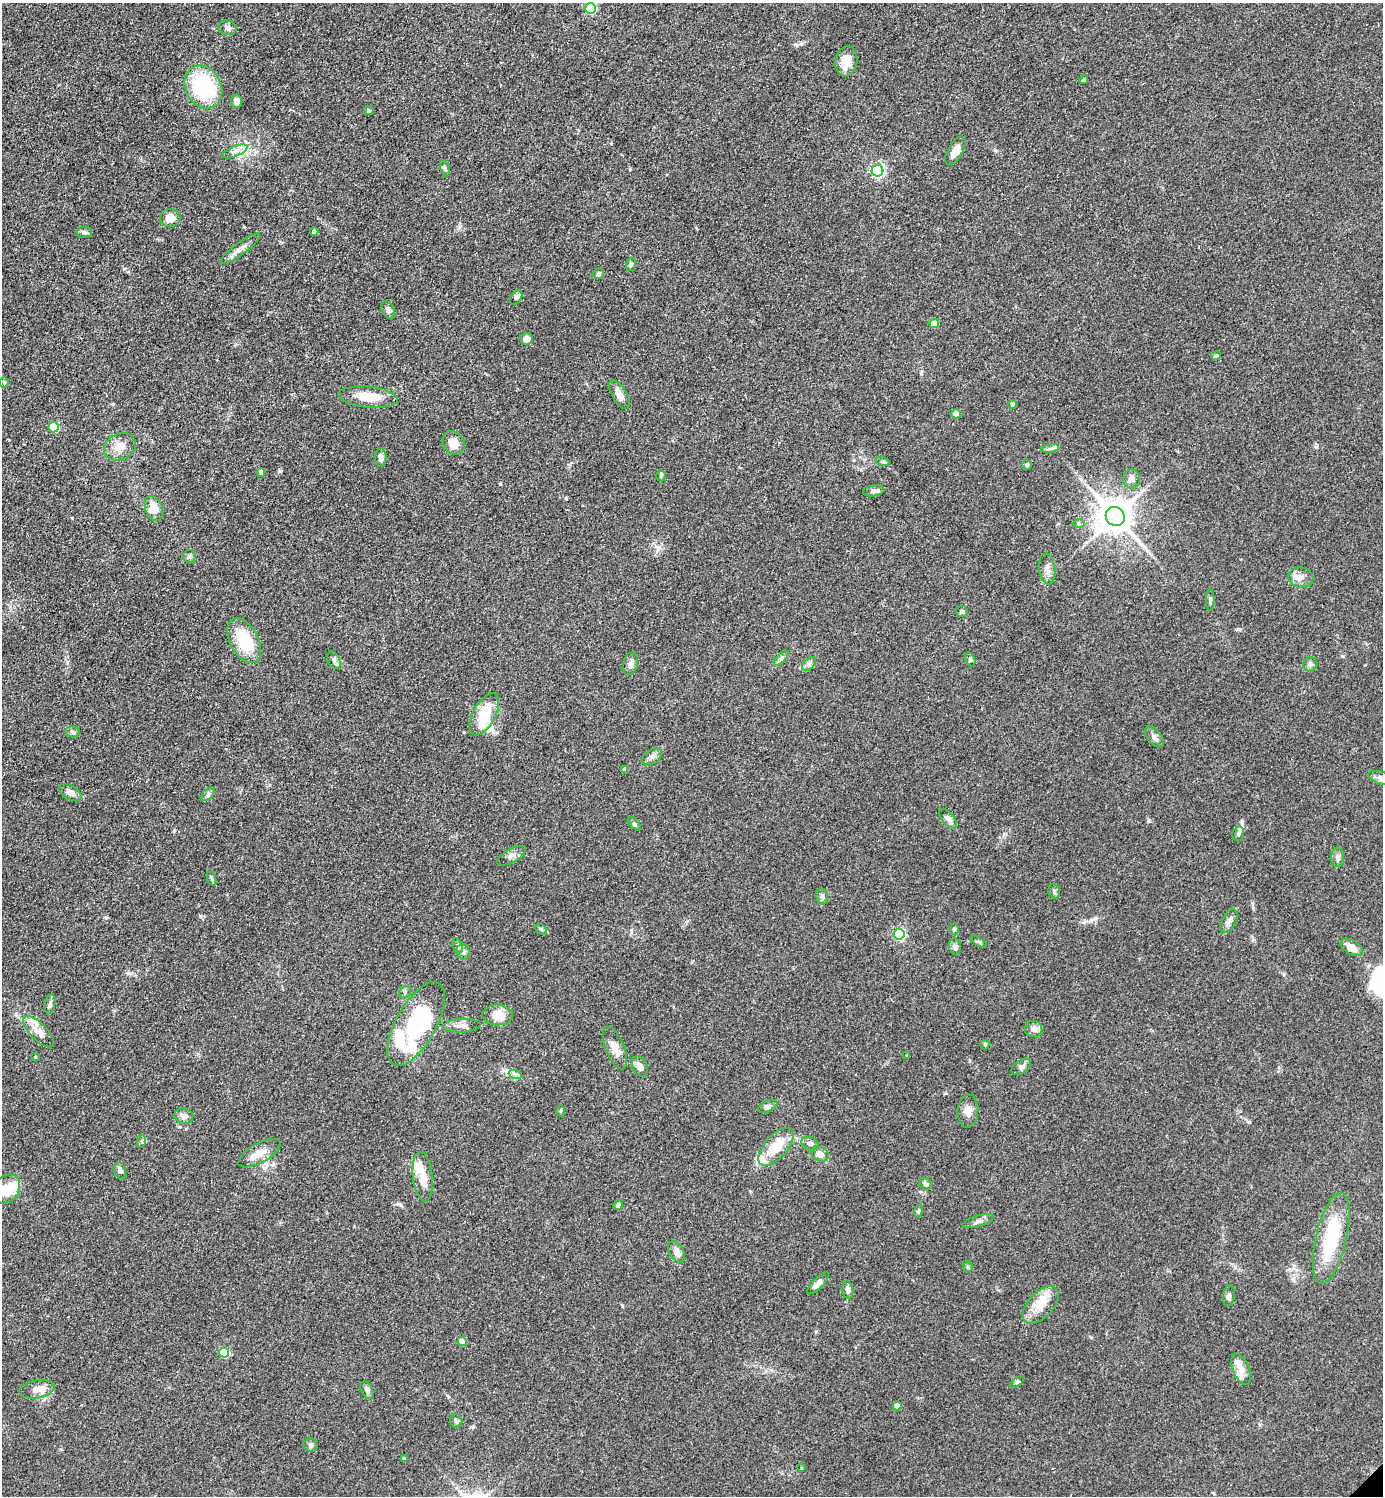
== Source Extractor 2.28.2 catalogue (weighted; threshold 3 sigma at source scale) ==
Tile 11 of 4 x 4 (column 3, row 3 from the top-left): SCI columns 3062-4442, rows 1497-2990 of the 5980 x 5982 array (HDU 1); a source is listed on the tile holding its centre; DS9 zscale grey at full resolution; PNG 1385 x 1498 px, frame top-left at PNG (2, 3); each listed source drawn as its Kron ellipse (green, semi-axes under 4 px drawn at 4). Shown black and unused: <1% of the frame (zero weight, under 3 of 4 exposures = <1% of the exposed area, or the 3 px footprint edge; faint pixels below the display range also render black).
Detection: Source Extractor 2.28.2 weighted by HDU 2 'WHT'; one run over the whole footprint, this tile lists its part. Background 0.0863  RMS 0.0063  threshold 0.0286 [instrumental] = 3 sigma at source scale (4.5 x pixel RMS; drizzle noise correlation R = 1.50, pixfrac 1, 0.05/0.05 arcsec/px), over >= 5 px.
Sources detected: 136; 4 inside a brighter object's white glare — neither listed nor drawn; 6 inside a brighter listed object's ellipse — not listed separately; the other 126 listed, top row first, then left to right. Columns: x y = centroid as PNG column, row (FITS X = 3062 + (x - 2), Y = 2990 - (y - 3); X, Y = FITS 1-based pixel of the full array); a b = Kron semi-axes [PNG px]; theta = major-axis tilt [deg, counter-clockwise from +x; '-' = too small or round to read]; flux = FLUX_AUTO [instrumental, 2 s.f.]
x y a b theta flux
591 9 5 5 - 48
227 28 9 7 -14 2.5
846 61 15 11 80 8.1
1084 80 4 4 - 0.79
203 87 22 18 -62 49
236 101 6 5 - 3.4
369 111 5 4 - 0.87
235 151 13 5 22 3.4
955 151 16 7 60 6.9
445 168 8 4 -72 1.2
878 171 6 6 - 120
170 218 10 9 - 8.6
84 232 8 5 0 1.4
314 232 4 4 - 2.5
240 249 24 6 36 4.5
631 264 7 5 73 1.1
599 274 5 5 - 1.1
516 297 8 5 53 1.3
388 310 9 6 -64 2.2
934 324 4 4 - 11
527 339 6 6 - 4.6
1216 356 5 3 - 1.1
4 383 5 4 - 0.95
619 394 16 7 -60 5.9
368 397 30 10 -6 14
1013 404 4 4 - 2
956 414 4 4 - 7.7
54 427 5 5 - 29
454 443 12 10 -56 7.5
120 447 16 13 26 6.7
1050 448 9 4 10 1.6
381 458 9 5 -89 3
883 462 7 4 -19 1.1
1027 465 5 4 - 1.3
261 472 4 4 - 2.7
661 476 5 5 - 0.85
1131 479 9 8 - 3.2
874 491 11 5 7 2.4
154 508 12 8 -71 9.1
1115 516 10 9 - 1500
1079 523 6 4 -2 0.96
189 556 6 6 - 1.4
1047 569 15 8 -83 3.8
1301 577 12 10 -9 4.7
1210 600 10 4 90 1.2
962 611 6 5 - 1.5
244 641 24 14 -62 27
781 658 9 3 46 1.5
970 659 7 4 -65 1.1
334 660 9 6 -64 2
630 664 11 7 74 2.7
809 664 8 5 45 1.8
1310 664 7 7 - 1.7
484 714 23 11 62 17
73 732 7 5 -18 1.5
1154 737 12 6 -49 2.5
652 757 11 7 32 2.5
625 769 4 4 - 2
1381 778 13 6 -18 2.4
70 792 12 7 -29 3.5
208 794 8 4 45 1.4
948 819 12 5 -49 2.3
634 824 8 3 -45 0.9
1238 834 7 5 74 1.6
511 856 16 7 29 3.1
1338 857 10 6 89 2.4
212 879 7 4 -71 1
1054 891 7 5 -76 1.4
822 896 8 6 -75 1.6
1229 921 13 7 62 2.7
541 929 6 5 - 1.1
954 929 5 4 - 1.1
899 934 5 5 - 67
979 942 9 4 -30 1
458 946 7 5 -71 1.3
955 946 8 6 -75 1.7
1352 947 12 7 -31 5.6
463 952 7 6 - 2.4
405 992 6 5 - 1.2
50 1004 10 5 79 1.7
498 1015 15 10 -1 9.1
416 1024 47 20 61 52
462 1026 18 6 3 3.8
1034 1029 9 8 - 3.6
38 1032 20 8 -46 6.7
985 1045 5 4 - 0.8
615 1048 23 9 -68 6.5
907 1056 3 3 - 0.62
35 1057 3 3 - 0.59
640 1067 11 7 -61 3.7
1021 1067 11 6 36 2.5
515 1074 7 4 -19 1.4
768 1106 10 5 25 1.8
560 1111 5 3 - 0.72
968 1111 16 10 86 5
184 1116 9 7 -15 2.9
142 1141 6 4 72 1
810 1144 9 6 -20 2.1
776 1147 23 11 48 15
259 1153 23 9 29 7.8
820 1154 9 7 -27 4
120 1171 9 6 -70 2.7
423 1177 25 10 -84 10
925 1184 6 5 - 1.9
7 1189 15 12 52 13
618 1205 5 4 - 1.4
918 1211 6 4 70 0.82
978 1221 16 5 18 2.5
1331 1238 46 15 77 38
677 1252 11 7 -59 4.5
968 1267 5 5 - 0.89
818 1283 14 5 45 3
848 1290 9 5 -82 2
1229 1296 11 6 81 2.2
1041 1305 23 12 48 11
462 1342 4 4 - 9.7
224 1353 5 5 - 32
1241 1369 16 8 -68 6.6
1017 1382 8 4 36 1
37 1389 18 9 10 5.5
367 1390 9 6 -65 2.3
897 1406 4 4 - 6.6
456 1421 7 6 - 1.5
310 1445 7 7 - 1.6
404 1459 4 3 - 1.7
801 1468 3 3 - 0.55
Isophote crosses this tile's border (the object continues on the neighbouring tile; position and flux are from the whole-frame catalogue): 2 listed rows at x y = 1381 778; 7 1189
Unlisted compact peaks at least as high as the median listed source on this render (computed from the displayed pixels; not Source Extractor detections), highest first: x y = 1242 821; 995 150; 500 484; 1149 821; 280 471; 200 916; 566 498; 630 169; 1238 629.